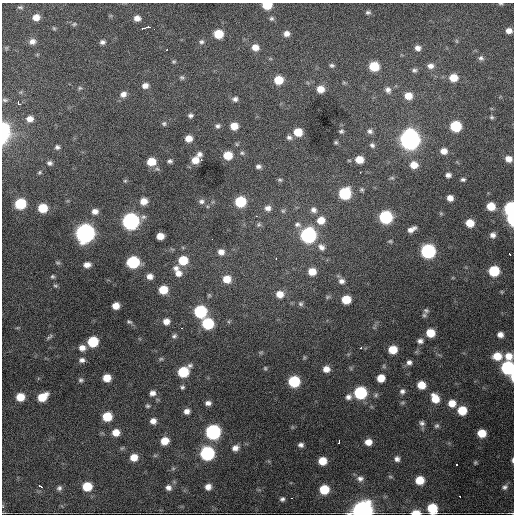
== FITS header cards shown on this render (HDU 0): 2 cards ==
NAXIS1  =                  512 / Axis length
NAXIS2  =                  512 / Axis length

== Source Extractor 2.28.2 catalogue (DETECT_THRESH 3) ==
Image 512 x 512 px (HDU 0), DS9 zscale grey, 1 PNG px = 1 image px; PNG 516 x 516 px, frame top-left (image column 1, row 512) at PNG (2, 3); no overlay
Background 2680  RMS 51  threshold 152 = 3 sigma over >= 5 px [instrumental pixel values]
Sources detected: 217; all 217 listed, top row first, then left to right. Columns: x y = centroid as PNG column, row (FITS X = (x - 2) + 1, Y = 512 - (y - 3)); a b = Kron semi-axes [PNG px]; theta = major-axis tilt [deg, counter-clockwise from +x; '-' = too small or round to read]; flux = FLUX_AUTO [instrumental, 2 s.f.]
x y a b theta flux
501 4 6 3 0 3.7e+03
267 5 7 5 -4 1.1e+05
20 7 7 4 -8 5.8e+03
368 12 6 5 - 7.0e+03
36 17 7 6 - 2.9e+04
137 18 7 6 - 2.2e+04
271 18 6 6 - 6.9e+03
74 24 8 5 2 6.3e+03
146 27 8 3 12 2.2e+04
54 28 5 4 - 4.0e+03
509 31 6 5 - 1.9e+04
218 34 7 6 - 9.3e+04
286 34 7 7 - 1.8e+04
457 41 6 4 -89 4.6e+03
32 42 8 7 - 1.7e+04
102 42 7 6 - 1.0e+04
201 42 7 6 - 8.6e+03
255 47 8 7 - 2.9e+04
6 48 6 4 72 3.7e+03
418 48 7 6 - 1.7e+04
481 58 7 6 - 9.4e+03
174 62 5 5 - 4.6e+03
332 65 7 5 -14 7.4e+03
374 66 7 7 - 1.1e+05
430 66 8 7 - 1.8e+04
414 70 8 6 4 8.5e+03
182 78 6 5 - 6.1e+03
453 78 8 7 - 5.1e+04
278 80 7 7 - 7.8e+04
344 83 6 4 -19 4.0e+03
145 86 7 6 - 1.9e+04
80 88 6 5 - 5.1e+03
320 89 7 7 - 3.8e+04
388 90 9 8 - 1.6e+04
123 94 8 7 - 1.9e+04
408 96 8 7 - 4.7e+04
235 99 7 6 - 1.1e+04
5 100 8 5 -10 6.4e+03
18 103 4 3 - 1.5e+04
190 115 5 5 - 8.3e+03
492 117 6 5 - 5.4e+03
30 119 8 7 - 2.3e+04
164 124 6 6 - 6.7e+03
218 126 7 6 - 8.7e+03
234 126 6 6 - 4.3e+04
456 126 7 7 - 1.9e+05
4 131 17 8 89 2.1e+05
341 131 6 5 - 6.2e+03
370 131 7 7 - 1.1e+04
298 132 7 6 - 6.7e+04
289 137 7 6 - 1.1e+04
188 138 6 6 - 3.3e+04
410 140 9 9 - 2.1e+06
336 142 4 4 - 5.0e+03
372 145 6 5 - 8.5e+03
57 147 6 5 - 8.8e+03
444 151 7 6 - 2.7e+04
242 153 6 5 - 6.1e+03
199 154 6 5 - 1.1e+04
228 155 7 6 - 7.3e+04
201 159 3 3 - 6.0e+03
508 159 7 6 - 2.7e+04
195 160 7 6 - 3.8e+04
359 160 7 6 - 5.1e+04
170 161 5 4 - 7.9e+03
151 162 8 7 - 6.5e+04
50 163 7 6 - 9.1e+03
414 165 7 7 - 4.1e+04
258 166 6 5 - 1.0e+04
39 172 5 5 - 4.5e+03
360 172 3 2 - 3.3e+03
448 175 5 4 - 1.3e+04
392 178 7 5 6 5.1e+03
463 179 5 4 - 7.0e+03
280 180 6 5 - 5.4e+03
125 181 5 5 - 4.5e+03
362 190 5 5 - 5.4e+03
345 193 8 7 - 2.7e+05
450 198 6 5 - 2.3e+04
144 201 7 6 - 3.5e+04
201 201 9 7 4 1.1e+04
240 202 7 7 - 1.6e+05
20 204 8 7 - 1.8e+05
491 206 7 6 - 6.3e+04
43 208 7 7 - 8.7e+04
268 208 8 8 - 1.7e+04
511 209 7 6 - 4.3e+05
314 210 8 7 - 1.5e+04
95 211 7 6 - 1.9e+04
283 211 6 6 - 6.1e+03
441 214 6 4 -20 3.8e+03
256 216 3 3 - 2.8e+03
143 217 8 6 11 9.2e+03
385 217 8 7 - 4.0e+05
512 219 7 4 90 2.4e+05
321 220 8 8 - 4.6e+04
130 221 8 8 - 1.1e+06
470 223 7 6 - 5.6e+04
258 224 7 6 - 7.2e+03
297 225 10 7 -7 1.5e+04
411 229 9 5 27 2.0e+04
85 233 9 8 - 1.7e+06
308 235 8 8 - 7.4e+05
493 235 7 6 - 1.5e+04
160 236 6 5 - 3.5e+04
212 239 2 2 - 2.6e+03
390 241 5 4 - 4.4e+03
321 247 10 8 -45 1.8e+04
428 251 8 7 - 5.9e+05
221 252 7 7 - 2.1e+04
510 254 4 2 - 6.6e+03
276 258 2 2 - 2.8e+03
183 260 7 7 - 9.2e+04
133 262 8 7 - 3.0e+05
58 263 7 5 -7 5.3e+03
87 265 7 5 6 2.0e+04
176 268 8 7 - 1.5e+04
312 271 7 6 - 4.4e+04
494 271 7 7 - 1.6e+05
178 273 9 8 - 2.5e+04
52 276 5 5 - 5.3e+03
150 276 7 6 - 2.1e+04
227 279 7 7 - 5.2e+04
341 281 8 7 - 1.4e+04
55 286 7 4 -7 5.3e+03
163 290 7 6 - 7.4e+04
502 292 5 3 - 3.0e+03
280 294 8 7 - 3.5e+04
346 300 7 6 - 7.6e+04
301 304 7 6 - 6.5e+03
116 306 6 6 - 3.5e+04
426 310 7 6 - 7.4e+03
200 311 8 7 - 3.3e+05
424 315 6 5 - 6.5e+03
166 321 7 7 - 2.6e+04
129 322 7 5 -18 6.4e+03
208 323 8 7 - 2.3e+05
181 328 2 2 - 2.5e+03
430 333 7 6 - 7.2e+04
500 335 6 5 - 1.8e+04
174 336 7 6 - 8.5e+03
49 337 10 4 41 6.6e+03
420 341 8 7 - 1.2e+04
93 342 7 7 - 1.5e+05
82 348 7 7 - 2.2e+04
360 348 3 2 - 3.2e+03
393 350 7 6 - 6.9e+04
261 352 6 4 19 4.6e+03
497 356 9 7 1 5.8e+04
508 356 8 7 - 3.6e+04
304 357 6 3 -72 3.7e+03
161 359 7 5 21 5.6e+03
82 360 7 5 1 1.2e+04
409 362 6 6 - 1.2e+04
265 368 5 4 - 4.5e+03
508 368 10 8 -65 4.4e+05
326 369 7 6 - 2.8e+04
183 372 9 7 37 1.6e+05
107 378 6 6 - 4.7e+04
381 378 6 6 - 5.3e+04
81 380 6 6 - 7.2e+03
294 381 7 7 - 2.2e+05
421 385 7 6 - 5.5e+04
182 387 6 6 - 6.9e+03
402 391 7 6 - 1.1e+04
152 393 7 7 - 1.8e+04
360 393 8 7 - 3.3e+05
376 395 6 5 - 6.0e+03
20 397 7 6 - 5.5e+04
42 397 9 6 31 6.7e+04
348 397 8 7 - 1.5e+04
435 398 9 7 -61 5.6e+04
208 403 6 5 - 1.4e+04
452 403 8 7 - 4.1e+04
147 406 6 5 - 6.0e+03
462 410 7 7 - 8.6e+04
187 411 6 6 - 1.8e+04
107 417 7 7 - 9.2e+04
153 421 7 7 - 2.1e+04
422 423 8 7 - 1.1e+04
437 426 6 6 - 7.2e+03
116 432 8 7 - 3.7e+04
213 432 8 8 - 6.7e+05
482 433 7 6 - 6.2e+04
165 441 7 6 - 5.0e+04
339 442 5 3 - 1.6e+04
368 442 6 6 - 3.0e+04
301 445 6 5 - 1.1e+04
122 448 7 4 44 5.0e+03
235 448 8 7 - 1.9e+04
207 453 8 8 - 4.9e+05
134 457 7 7 - 4.1e+04
397 459 7 6 - 1.2e+04
512 460 6 3 87 7.2e+03
322 461 7 6 - 5.9e+04
475 462 5 5 - 4.8e+03
457 465 3 2 - 1.1e+04
173 468 6 4 1 5.2e+03
390 477 6 4 -2 4.0e+03
360 479 9 7 -2 1.5e+04
420 480 7 6 - 6.6e+04
40 486 5 2 - 9.8e+03
87 486 7 7 - 8.5e+04
208 487 7 7 - 2.1e+04
505 487 9 8 - 1.3e+04
59 488 7 7 - 9.7e+03
168 488 7 7 - 1.5e+04
324 489 7 7 - 9.9e+04
460 496 3 2 - 4.4e+03
292 498 3 2 - 4.2e+03
282 499 5 4 - 7.8e+03
3 507 3 2 - 5.2e+03
432 508 8 7 - 1.0e+05
362 511 10 8 11 2.2e+06
436 512 3 2 - 1.3e+04
416 513 8 4 2 5.7e+04
511 513 10 3 -5 4.7e+03
At the frame edge (FLAGS 8, measured only in part): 11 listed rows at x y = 501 4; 267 5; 4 131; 511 209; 512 219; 508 368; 512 460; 3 507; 362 511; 416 513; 511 513